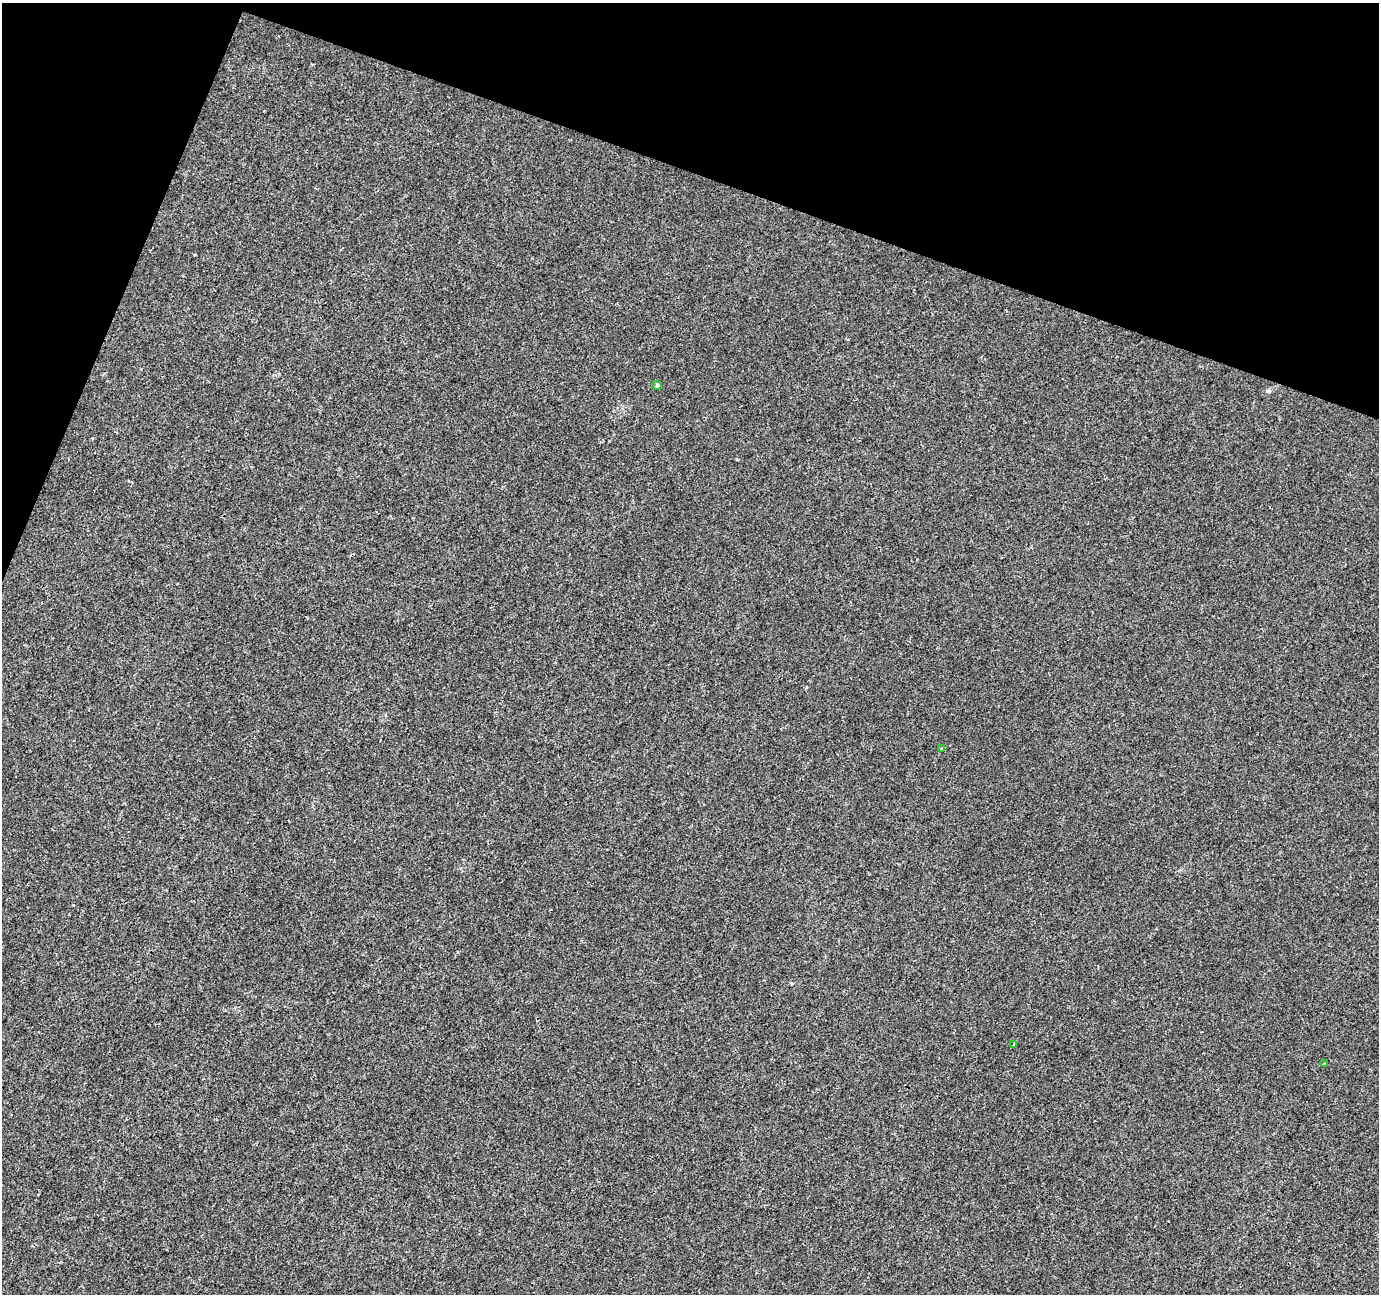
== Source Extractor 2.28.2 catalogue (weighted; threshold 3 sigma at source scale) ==
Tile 2 of 4 x 4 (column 2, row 1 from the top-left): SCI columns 1385-2761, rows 4151-5442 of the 5514 x 5652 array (HDU 1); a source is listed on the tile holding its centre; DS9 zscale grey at full resolution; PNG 1381 x 1296 px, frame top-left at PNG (2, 3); each listed source drawn as its Kron ellipse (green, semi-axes under 4 px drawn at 4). Shown black and unused: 18% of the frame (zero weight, under 3 of 4 exposures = <1% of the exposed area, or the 3 px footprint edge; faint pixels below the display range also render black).
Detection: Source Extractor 2.28.2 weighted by HDU 2 'WHT'; one run over the whole footprint, this tile lists its part. Background 1.69e-04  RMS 0.0017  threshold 0.00747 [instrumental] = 3 sigma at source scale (4.5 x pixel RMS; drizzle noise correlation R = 1.50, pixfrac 1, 0.0396/0.0396 arcsec/px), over >= 5 px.
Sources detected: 4; all 4 listed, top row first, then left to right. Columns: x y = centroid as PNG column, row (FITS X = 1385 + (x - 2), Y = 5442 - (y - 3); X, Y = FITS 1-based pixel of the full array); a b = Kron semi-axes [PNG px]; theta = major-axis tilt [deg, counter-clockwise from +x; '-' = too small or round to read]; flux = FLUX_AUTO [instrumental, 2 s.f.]
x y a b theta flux
657 385 5 4 - 0.2
941 749 4 3 - 0.23
1014 1044 3 3 - 0.26
1324 1064 3 3 - 1.8